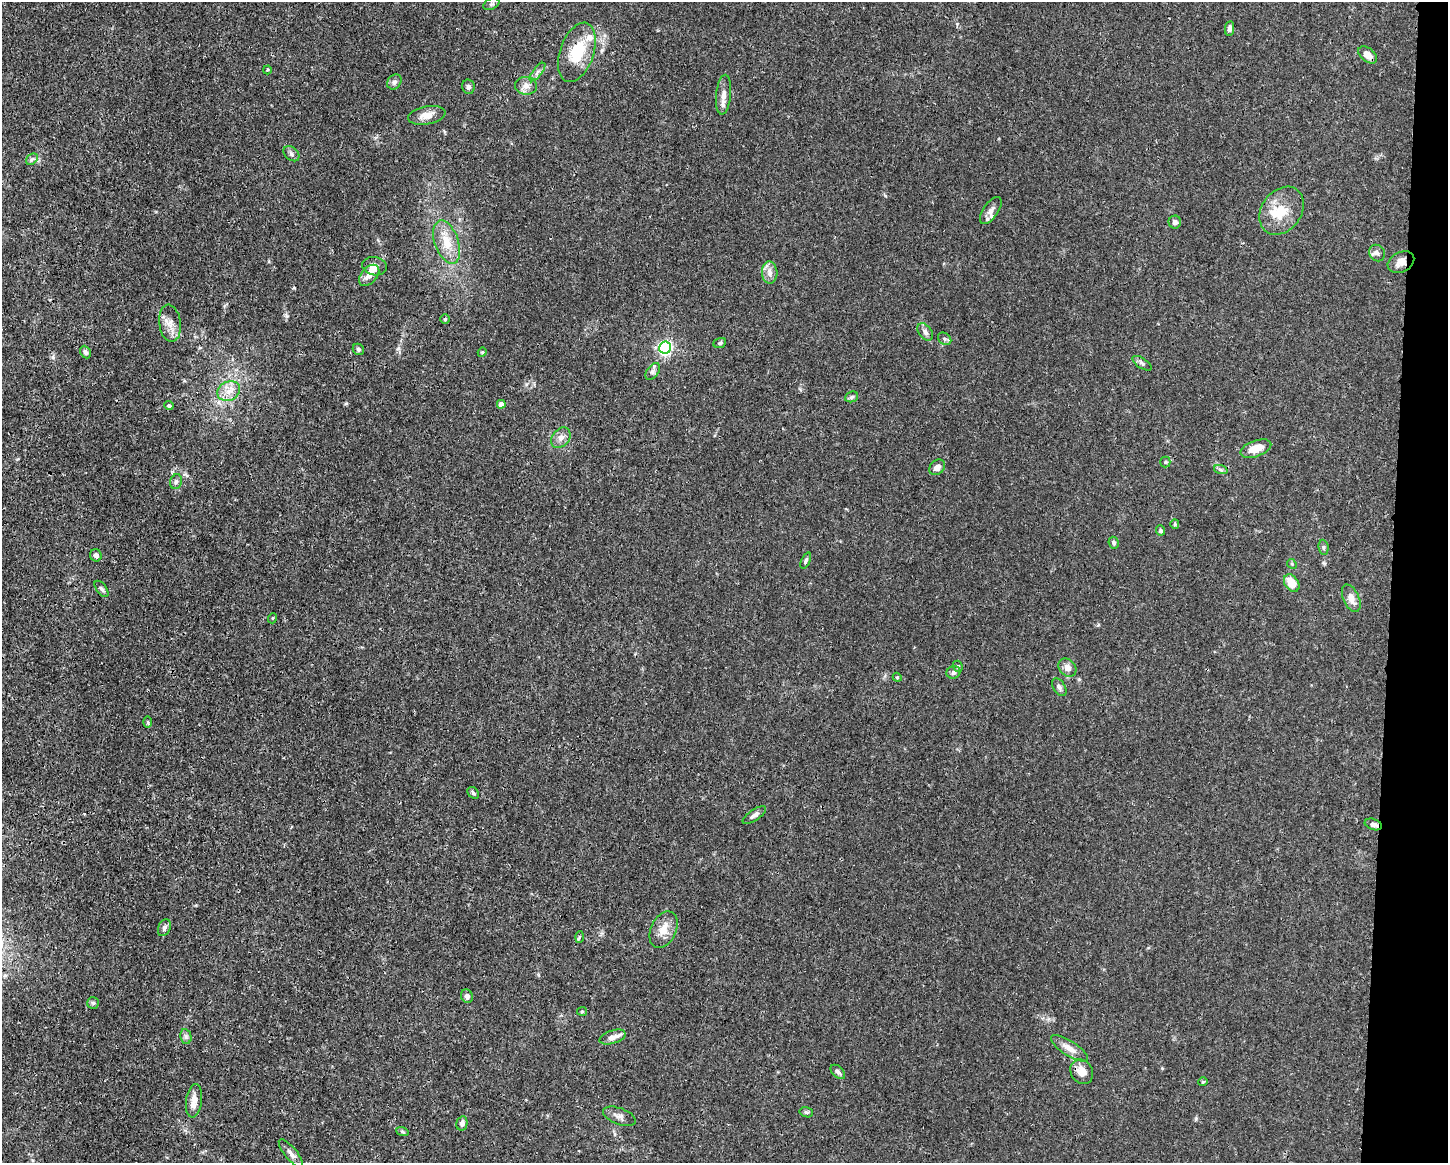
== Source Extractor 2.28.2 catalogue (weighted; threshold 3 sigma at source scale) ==
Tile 6 of 3 x 4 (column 3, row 2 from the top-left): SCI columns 2999-4444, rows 2330-3490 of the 4663 x 4660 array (HDU 1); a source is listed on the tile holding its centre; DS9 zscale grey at full resolution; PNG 1450 x 1165 px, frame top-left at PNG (2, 2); each listed source drawn as its Kron ellipse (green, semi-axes under 4 px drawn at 4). Shown black and unused: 4% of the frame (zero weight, under 3 of 4 exposures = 1% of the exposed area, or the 3 px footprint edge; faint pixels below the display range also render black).
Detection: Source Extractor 2.28.2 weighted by HDU 2 'WHT'; one run over the whole footprint, this tile lists its part. Background 0.0155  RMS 0.0022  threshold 0.01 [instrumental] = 3 sigma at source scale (4.5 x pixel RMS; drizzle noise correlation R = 1.50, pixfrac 1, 0.05/0.05 arcsec/px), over >= 5 px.
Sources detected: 85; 4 inside a brighter listed object's ellipse — not listed separately; the other 81 listed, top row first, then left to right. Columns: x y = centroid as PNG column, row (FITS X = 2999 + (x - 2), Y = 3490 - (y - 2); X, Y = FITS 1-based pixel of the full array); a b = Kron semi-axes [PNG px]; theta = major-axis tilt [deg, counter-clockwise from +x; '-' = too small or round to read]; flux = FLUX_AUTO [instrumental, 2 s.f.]
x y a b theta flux
491 4 8 5 26 0.48
1229 28 7 4 82 0.74
577 52 31 17 70 8.4
1368 55 11 6 -40 1.9
267 70 4 4 - 0.24
537 72 11 4 51 0.77
394 82 8 6 49 0.63
526 86 11 9 -2 1.3
468 87 7 6 - 0.57
724 95 20 7 84 1.7
427 115 19 9 10 2.3
291 154 9 6 -42 0.64
32 159 6 5 - 0.5
991 211 16 7 55 1.3
1282 211 26 20 53 5.8
1175 222 6 6 - 0.9
447 242 23 12 -71 4.2
1377 253 9 7 -50 0.72
1401 262 14 10 27 1.8
375 266 12 9 -9 1.7
770 273 11 7 -87 1.3
369 275 12 8 48 1.6
445 319 5 5 - 0.29
170 323 19 10 -82 2.1
925 332 10 6 -54 0.83
945 339 7 5 -36 0.48
720 343 6 5 - 0.34
665 348 6 5 - 50
358 349 6 5 - 0.36
85 352 6 5 - 0.55
482 352 4 4 - 0.27
1142 363 11 5 -33 0.6
653 371 9 5 54 0.69
229 391 12 9 25 2.1
852 397 7 5 22 0.45
501 404 4 4 - 1.8
169 406 4 4 - 0.44
561 438 11 8 51 1.3
1256 449 16 8 20 2.9
1165 462 5 5 - 0.29
937 467 9 6 43 1.2
1221 470 7 4 -19 0.44
176 482 8 5 72 0.57
1175 524 5 4 - 0.26
1160 530 5 4 - 0.34
1114 543 6 5 - 0.52
1323 547 7 5 -85 0.41
96 555 6 5 - 0.77
806 561 8 4 66 0.48
1292 564 5 4 - 0.29
1292 583 9 6 -54 3.6
101 589 9 5 -53 0.53
1351 598 15 8 -66 1.9
273 618 5 3 - 0.19
958 666 6 4 -69 0.3
1067 668 10 8 -46 1.3
954 672 7 6 - 0.68
897 677 5 3 - 0.19
1059 687 10 6 -58 0.66
148 722 5 3 - 0.27
473 793 6 5 - 0.44
754 815 13 5 34 0.84
1373 824 9 5 -19 0.84
164 928 9 6 66 0.65
664 930 19 12 65 3
579 937 6 4 87 0.28
467 996 7 5 -66 0.88
93 1003 6 6 - 0.38
582 1011 5 4 - 0.26
186 1037 7 5 -79 0.51
613 1037 13 6 18 1.5
1069 1048 21 7 -33 2.1
838 1072 9 5 -44 0.63
1082 1072 13 10 -56 2.2
1203 1082 5 4 - 0.23
194 1101 17 8 82 2
806 1112 7 5 -14 0.43
619 1116 17 8 -21 1.2
462 1123 7 5 77 0.83
402 1131 6 4 -20 0.31
291 1153 17 6 -50 1.1
Overlapping masked pixels (flux is a lower limit): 4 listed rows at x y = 577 52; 1368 55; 1401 262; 1373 824